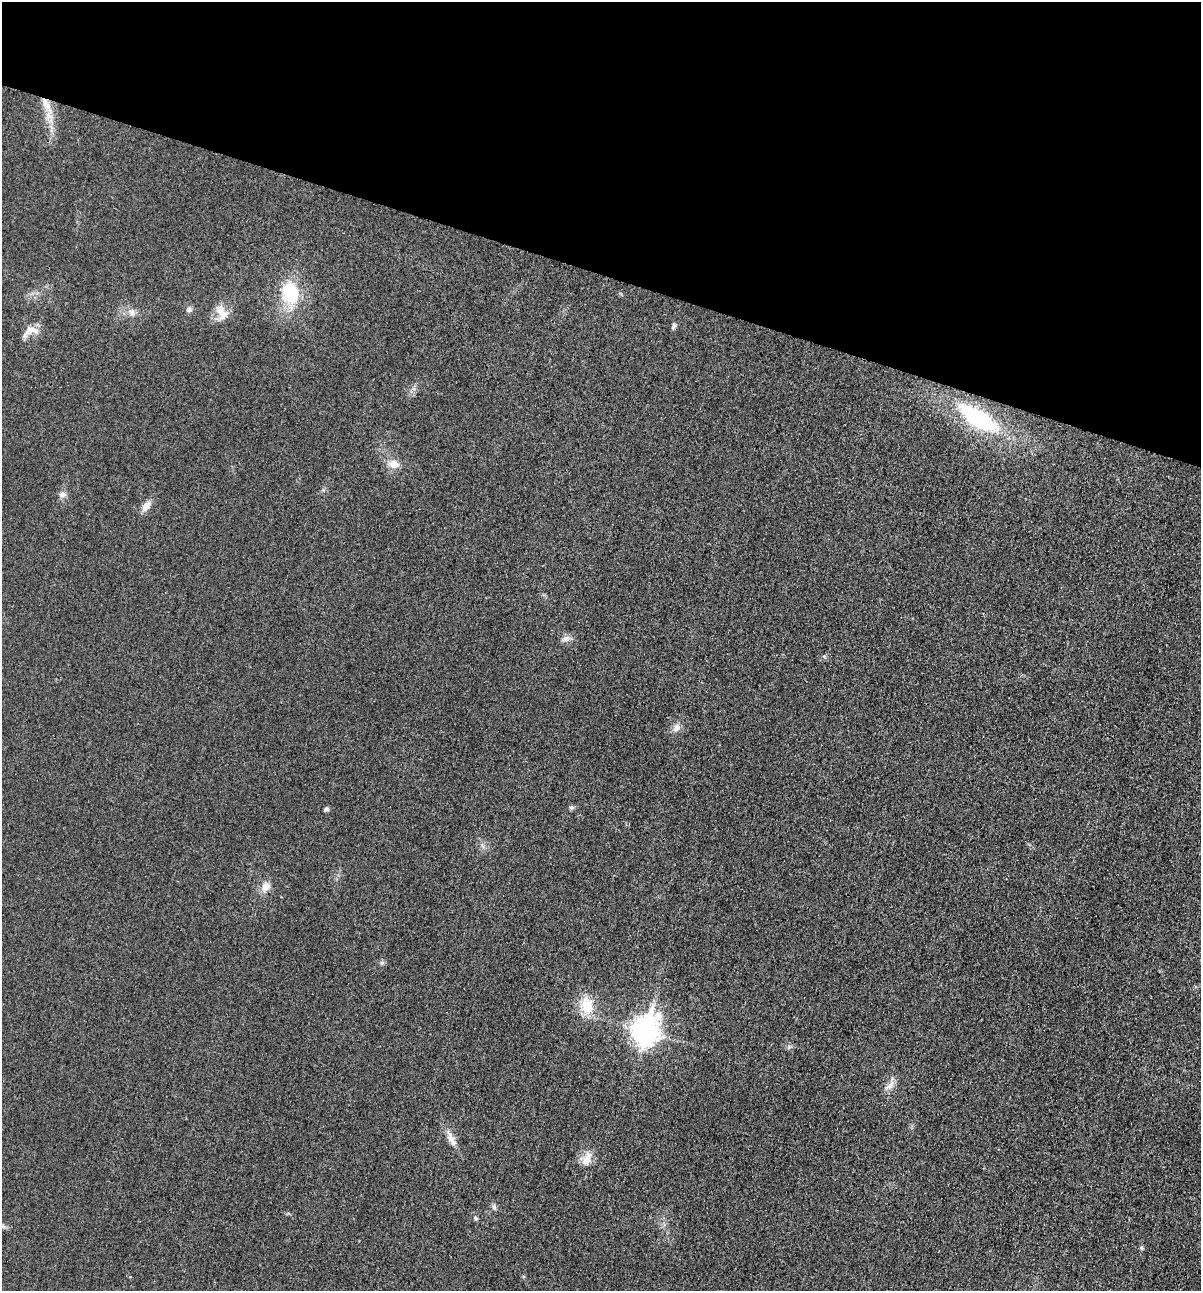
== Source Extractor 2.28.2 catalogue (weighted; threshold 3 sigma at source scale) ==
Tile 2 of 4 x 4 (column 2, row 1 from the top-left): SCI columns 1344-2542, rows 3885-5173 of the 5206 x 5195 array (HDU 1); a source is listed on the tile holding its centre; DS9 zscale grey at full resolution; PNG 1203 x 1293 px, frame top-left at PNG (2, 2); no overlay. Shown black and unused: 21% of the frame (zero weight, under 3 of 4 exposures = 2% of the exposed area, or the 3 px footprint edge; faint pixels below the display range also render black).
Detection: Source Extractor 2.28.2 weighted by HDU 2 'WHT'; one run over the whole footprint, this tile lists its part. Background 0.0289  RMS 0.0059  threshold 0.0264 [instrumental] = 3 sigma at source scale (4.5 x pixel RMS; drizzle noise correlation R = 1.50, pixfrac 1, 0.05/0.05 arcsec/px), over >= 5 px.
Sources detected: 23; all 23 listed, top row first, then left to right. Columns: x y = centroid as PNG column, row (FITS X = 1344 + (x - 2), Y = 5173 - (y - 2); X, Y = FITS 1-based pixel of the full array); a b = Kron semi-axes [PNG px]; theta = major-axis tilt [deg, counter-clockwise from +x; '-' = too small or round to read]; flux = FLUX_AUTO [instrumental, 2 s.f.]
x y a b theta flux
46 105 28 9 -64 10
290 293 23 17 -76 29
189 309 8 8 - 1.8
132 312 11 7 -78 2.7
222 312 24 13 -71 7.7
674 326 8 5 66 1.4
29 330 23 10 46 5.9
977 418 49 18 -33 55
394 464 13 9 -11 5.9
62 494 9 7 2 2.5
146 506 13 8 56 4.5
565 639 11 7 31 2.6
676 728 12 9 51 3.3
571 807 6 5 - 1.3
326 809 5 4 - 1.5
265 887 12 9 56 5.2
587 1005 25 17 -81 13
645 1030 12 9 66 550
890 1086 13 8 38 3.7
451 1139 24 8 -63 5.6
586 1160 19 11 68 6.1
475 1218 6 5 - 0.87
1142 1248 6 4 -70 0.84
Overlapping masked pixels (flux is a lower limit): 1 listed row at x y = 46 105